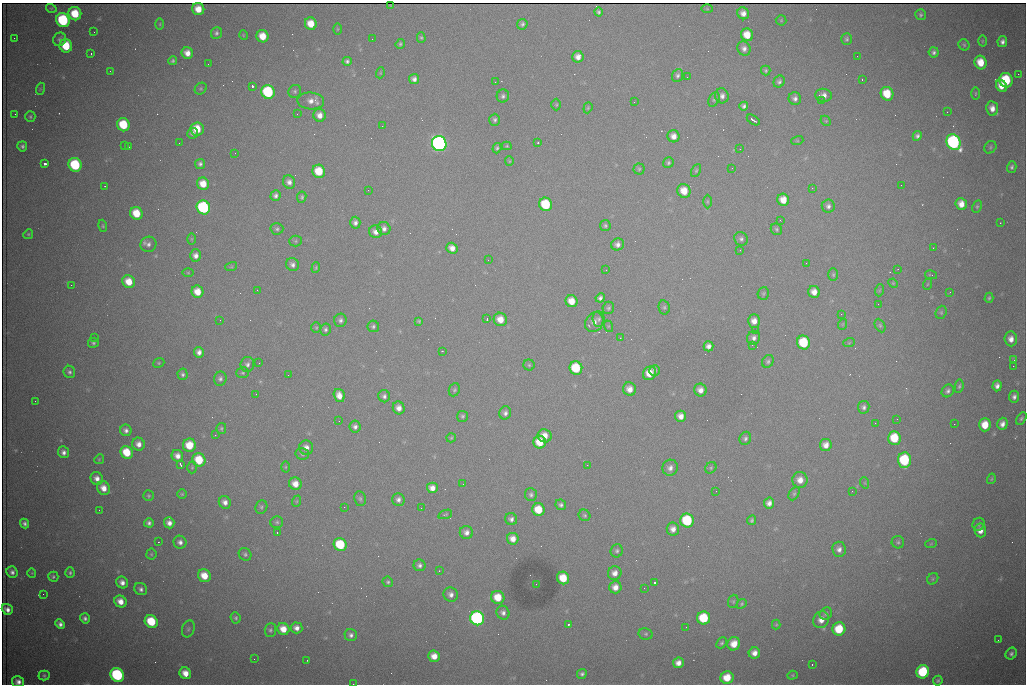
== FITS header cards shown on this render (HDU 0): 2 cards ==
NAXIS1  =                 1024 /fastest changing axis
NAXIS2  =                  682 /next to fastest changing axis

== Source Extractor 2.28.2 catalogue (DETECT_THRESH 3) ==
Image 1024 x 682 px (HDU 0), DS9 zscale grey, 1 PNG px = 1 image px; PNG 1028 x 686 px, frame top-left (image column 1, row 682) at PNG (2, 3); each listed source drawn as its Kron ellipse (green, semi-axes under 4 px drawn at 4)
Background 3070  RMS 35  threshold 104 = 3 sigma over >= 5 px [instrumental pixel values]
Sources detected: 373; all 373 listed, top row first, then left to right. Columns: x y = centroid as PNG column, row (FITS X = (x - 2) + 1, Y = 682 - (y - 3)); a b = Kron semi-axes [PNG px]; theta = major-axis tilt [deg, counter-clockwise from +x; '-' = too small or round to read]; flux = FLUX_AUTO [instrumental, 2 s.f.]
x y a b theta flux
390 5 3 2 - 1.5e+03
51 8 5 3 - 2.3e+03
198 9 6 6 - 3.2e+04
707 9 6 4 -2 2.7e+03
598 12 4 3 - 4.6e+03
743 13 6 5 - 1.5e+04
75 14 6 6 - 6.8e+04
921 15 5 5 - 4.4e+03
63 20 7 6 - 2.5e+05
781 20 5 5 - 2.6e+03
160 24 5 3 - 2.6e+03
311 24 6 6 - 3.7e+04
522 24 5 5 - 5.5e+03
337 29 5 3 - 2.2e+03
94 32 2 2 - 1.2e+03
216 33 6 5 - 5.4e+03
243 35 5 3 - 1.7e+03
747 35 6 6 - 4.1e+04
263 36 6 6 - 3.7e+04
421 37 5 4 - 3.7e+03
14 38 2 2 - 1.6e+03
59 39 7 6 - 6.8e+03
372 39 2 2 - 8.4e+02
847 39 6 5 - 4.7e+03
982 41 5 3 - 2.3e+03
1002 42 5 5 - 8.8e+03
400 44 5 4 - 3.6e+03
964 45 6 5 - 3.8e+03
66 46 7 6 - 7.2e+04
744 48 7 6 - 1.0e+04
934 52 5 5 - 6.6e+03
187 53 6 5 - 2.0e+04
91 54 3 2 - 2.7e+03
857 56 3 2 - 1.7e+03
578 57 6 5 - 1.6e+04
173 61 4 4 - 4.2e+03
347 61 4 4 - 5.2e+03
980 62 7 6 - 4.3e+04
208 64 2 2 - 2.7e+03
110 71 2 2 - 9.9e+02
766 71 5 4 - 3.8e+03
380 73 5 3 - 2.3e+03
1018 74 2 2 - 1.4e+04
677 75 7 5 69 5.5e+03
687 77 2 2 - 1.1e+03
414 79 5 5 - 9.4e+03
862 79 3 2 - 5.7e+03
1006 80 7 6 - 1.3e+05
495 82 2 2 - 9.0e+02
779 82 6 5 - 5.9e+03
252 86 3 3 - 9.9e+04
1001 86 6 5 - 2.6e+04
40 89 6 4 72 2.7e+03
201 89 6 5 - 3.4e+03
295 91 7 6 - 4.7e+03
268 92 7 6 - 2.2e+05
887 94 7 6 - 6.3e+04
975 94 6 3 89 2.6e+03
823 95 8 6 -7 1.4e+04
503 96 6 6 - 6.2e+03
722 96 7 7 - 1.1e+04
714 99 7 5 63 4.8e+03
795 99 6 6 - 8.7e+03
311 101 13 8 -3 1.9e+04
821 101 2 2 - 1.6e+03
634 102 2 2 - 1.1e+03
556 105 6 5 - 3.2e+03
744 106 4 4 - 6.3e+03
588 108 6 4 70 3.0e+03
992 108 7 6 - 1.9e+04
947 112 2 2 - 3.1e+03
15 114 2 2 - 9.0e+02
297 114 3 2 - 2.5e+03
320 115 6 6 - 1.8e+04
30 117 5 5 - 4.0e+03
495 120 6 5 - 5.6e+03
753 120 7 3 -34 6.2e+03
826 121 6 4 -44 3.1e+03
123 125 7 6 - 8.9e+04
382 126 2 2 - 1.7e+03
197 129 7 6 - 5.0e+04
193 133 5 5 - 8.9e+03
673 136 6 6 - 1.7e+04
917 136 5 4 - 6.6e+03
797 141 6 4 17 2.6e+03
954 142 8 6 -61 5.4e+05
179 143 3 2 - 3.9e+03
538 143 3 2 - 4.7e+03
439 144 8 7 - 1.1e+06
124 145 3 2 - 1.8e+03
22 146 5 5 - 5.9e+03
507 146 5 4 - 2.8e+03
128 147 3 2 - 3.4e+03
990 147 7 5 49 3.8e+03
497 148 5 4 - 4.4e+03
740 149 2 2 - 2.9e+03
235 153 2 2 - 1.3e+03
509 161 5 4 - 2.5e+03
668 163 5 5 - 4.5e+03
45 164 3 3 - 1.6e+05
200 164 5 5 - 6.4e+03
75 165 7 6 - 1.7e+05
1012 167 6 4 74 5.4e+03
732 168 2 2 - 9.7e+02
639 169 5 5 - 4.1e+03
319 171 6 6 - 6.2e+04
696 171 7 4 63 3.3e+03
289 182 7 6 - 1.1e+04
203 184 6 6 - 3.6e+04
901 185 2 2 - 1.6e+03
105 186 2 2 - 1.5e+03
812 188 3 2 - 3.2e+03
368 190 2 2 - 8.8e+03
684 191 7 6 - 3.7e+04
276 195 5 5 - 7.4e+03
302 197 6 4 81 4.4e+03
783 200 6 6 - 2.9e+04
707 201 7 3 -90 2.6e+03
546 204 7 6 - 1.2e+05
961 204 6 5 - 2.2e+04
828 206 6 6 - 7.7e+03
203 207 7 6 - 3.4e+05
977 207 6 4 64 3.6e+03
136 213 6 6 - 5.5e+04
780 220 3 2 - 2.2e+03
355 223 6 5 - 9.1e+03
1000 223 2 2 - 1.6e+03
103 226 6 4 -73 3.2e+03
605 226 5 5 - 4.4e+03
384 228 7 6 - 1.0e+04
277 229 6 5 - 5.1e+03
776 229 6 5 - 4.3e+03
376 232 6 6 - 1.4e+04
28 234 5 4 - 3.1e+03
192 239 6 4 90 2.8e+03
741 239 7 6 - 7.1e+03
296 241 6 5 - 3.6e+03
148 244 8 7 - 9.7e+03
617 244 6 6 - 1.0e+04
452 248 6 5 - 1.6e+04
933 248 2 2 - 1.6e+03
740 250 2 2 - 1.4e+03
196 255 6 5 - 1.2e+04
488 260 3 2 - 2.0e+03
806 263 2 2 - 1.3e+03
292 264 7 6 - 9.3e+03
231 267 6 4 18 2.8e+03
316 268 5 4 - 2.8e+03
898 269 3 2 - 1.1e+03
606 270 2 2 - 1.3e+03
188 273 6 4 0 2.3e+03
833 275 6 5 - 3.6e+03
931 275 6 3 -11 2.5e+03
129 282 7 6 - 3.7e+04
893 283 5 4 - 2.5e+03
928 284 6 3 69 2.2e+03
71 285 2 2 - 7.0e+03
257 290 3 2 - 2.3e+03
880 290 6 4 70 2.6e+03
197 292 6 6 - 3.3e+04
814 292 6 5 - 1.8e+04
950 292 3 2 - 1.5e+03
763 293 6 5 - 3.8e+03
600 298 5 4 - 7.2e+03
989 298 5 4 - 3.7e+03
572 301 6 6 - 3.0e+04
878 304 2 2 - 1.1e+03
664 307 7 5 -78 4.8e+03
608 308 6 5 - 4.8e+03
941 312 7 5 71 4.1e+03
841 314 2 2 - 2.6e+03
487 319 3 2 - 4.0e+03
500 319 7 6 - 3.0e+04
599 319 8 6 -85 6.0e+03
220 320 2 2 - 9.8e+02
340 320 6 6 - 7.3e+03
419 321 4 4 - 3.1e+03
754 321 6 6 - 1.8e+04
594 322 10 8 57 1.5e+04
843 324 5 3 - 2.1e+03
880 325 7 5 -64 3.9e+03
373 326 6 5 - 5.2e+03
608 326 6 4 -72 2.3e+03
316 328 5 5 - 3.3e+03
325 329 6 5 - 5.6e+03
755 330 2 2 - 1.5e+03
95 337 2 2 - 1.1e+03
620 338 3 3 - 2.3e+03
754 338 7 6 - 9.4e+03
1011 339 7 6 - 1.7e+04
803 342 7 6 - 1.2e+05
93 343 5 5 - 5.0e+03
849 343 6 3 19 2.2e+03
752 345 2 2 - 4.7e+03
708 346 5 5 - 1.1e+04
442 351 2 2 - 1.2e+03
199 352 5 5 - 1.1e+04
1014 360 3 2 - 2.9e+03
768 361 7 5 57 5.5e+03
159 363 6 4 22 3.2e+03
259 363 3 2 - 1.8e+03
247 364 7 7 - 8.5e+03
529 365 5 5 - 3.4e+03
1013 366 2 2 - 1.8e+04
576 368 7 6 - 1.1e+05
655 370 5 5 - 5.3e+03
69 372 6 5 - 6.2e+03
243 373 6 5 - 3.9e+03
649 373 7 6 - 3.5e+04
183 374 6 5 - 5.5e+03
288 375 2 2 - 1.5e+03
220 379 7 6 - 6.9e+03
959 386 7 4 81 4.1e+03
997 386 5 4 - 1.0e+04
629 389 7 6 - 1.9e+04
454 390 7 5 65 4.3e+03
700 390 6 6 - 1.5e+04
948 391 7 5 53 6.8e+03
256 394 2 2 - 1.9e+03
339 395 7 5 -74 2.1e+04
384 396 6 6 - 7.3e+03
1014 397 6 5 - 8.4e+03
35 401 2 2 - 1.7e+03
864 407 6 5 - 6.9e+03
399 408 6 5 - 1.5e+04
505 413 7 5 73 8.3e+03
462 416 5 5 - 4.4e+03
681 416 5 5 - 1.7e+04
1021 418 7 4 59 4.7e+03
897 419 2 2 - 1.1e+03
339 421 2 2 - 1.2e+03
875 423 2 2 - 1.9e+03
954 424 2 2 - 9.2e+03
1002 424 6 5 - 1.2e+04
985 425 6 5 - 4.3e+04
355 427 6 5 - 8.6e+03
221 428 5 5 - 3.6e+03
126 430 6 5 - 9.0e+03
215 435 2 2 - 1.6e+03
545 436 7 6 - 2.8e+04
451 438 5 4 - 2.8e+03
745 438 7 5 65 6.1e+03
894 438 7 6 - 7.5e+04
540 442 6 6 - 4.8e+04
138 444 6 6 - 1.6e+04
189 445 6 6 - 4.9e+04
826 445 6 6 - 1.7e+04
306 448 7 7 - 1.7e+04
63 452 6 5 - 1.0e+04
127 452 6 6 - 6.4e+04
302 454 7 6 - 5.6e+03
177 456 6 5 - 1.6e+04
99 459 5 4 - 2.8e+03
199 460 7 6 - 6.7e+04
904 460 7 6 - 1.8e+05
180 464 4 2 - 4.1e+03
587 465 2 2 - 5.8e+03
192 467 6 5 - 3.9e+03
285 467 5 3 - 2.3e+03
670 468 8 7 - 1.2e+04
711 468 6 5 - 4.0e+03
97 478 7 6 - 1.5e+04
991 479 5 3 - 3.0e+03
800 480 8 7 - 2.2e+04
865 483 5 3 - 2.1e+03
295 484 6 6 - 2.5e+04
463 484 2 2 - 1.3e+03
103 488 7 6 - 2.3e+04
432 488 5 5 - 1.7e+04
716 491 2 2 - 2.1e+03
852 491 2 2 - 1.7e+03
182 494 5 5 - 2.9e+03
794 494 7 5 62 4.6e+03
531 495 6 6 - 6.0e+03
149 496 5 5 - 3.9e+03
360 499 7 6 - 5.0e+03
398 499 6 6 - 9.1e+03
297 501 6 3 71 2.7e+03
225 502 6 6 - 1.3e+04
769 503 5 5 - 1.2e+04
561 505 5 5 - 5.9e+03
261 507 7 6 - 4.8e+03
344 507 2 2 - 4.0e+03
421 508 2 2 - 1.1e+03
99 510 2 2 - 1.1e+03
538 510 6 6 - 5.6e+04
445 514 7 3 18 2.5e+03
584 515 6 5 - 4.1e+03
511 519 6 6 - 8.2e+03
687 520 7 6 - 1.7e+05
752 520 5 4 - 3.9e+03
277 522 6 6 - 4.7e+03
24 523 5 4 - 7.3e+03
149 523 5 4 - 6.5e+03
169 523 5 5 - 1.3e+04
979 524 6 6 - 4.2e+03
673 529 6 6 - 1.5e+04
980 530 7 6 - 1.8e+04
466 532 7 6 - 1.1e+04
277 533 3 2 - 1.3e+03
513 539 6 5 - 1.9e+04
158 542 2 2 - 1.2e+03
180 542 6 6 - 1.0e+04
898 542 6 6 - 5.1e+03
931 544 6 3 19 2.5e+03
340 545 7 6 - 1.1e+05
839 549 7 7 - 1.2e+04
617 551 6 6 - 5.8e+03
151 554 5 5 - 3.1e+03
245 554 7 6 - 5.1e+03
419 565 6 5 - 7.7e+03
439 571 2 2 - 1.3e+03
12 572 6 5 - 1.0e+04
32 573 5 4 - 2.4e+03
70 573 5 4 - 4.9e+03
615 573 7 6 - 1.6e+04
204 576 7 6 - 3.9e+04
53 577 5 5 - 4.4e+03
563 578 6 6 - 5.5e+04
933 579 6 5 - 4.0e+03
122 582 6 5 - 1.3e+04
388 582 5 5 - 4.1e+03
654 583 3 3 - 1.0e+05
536 584 2 2 - 1.1e+03
615 587 6 6 - 1.9e+04
644 588 2 2 - 1.1e+03
141 589 7 6 - 8.2e+03
43 594 2 2 - 2.9e+03
451 594 7 7 - 1.2e+04
498 597 7 6 - 4.8e+04
120 601 6 5 - 2.4e+04
733 601 7 5 70 3.6e+03
742 604 5 4 - 3.2e+03
7 609 6 5 - 1.4e+04
503 613 7 6 - 9.2e+03
826 614 6 5 - 5.0e+03
85 618 5 4 - 7.3e+03
236 618 6 5 - 4.4e+03
477 618 7 7 - 5.5e+05
704 618 6 6 - 1.1e+05
821 620 9 7 56 2.1e+04
151 621 7 6 - 9.8e+04
60 624 5 4 - 9.2e+03
568 624 3 2 - 4.1e+03
776 625 5 4 - 2.8e+03
686 627 2 2 - 1.0e+03
296 628 6 5 - 1.3e+04
188 629 8 6 70 5.9e+03
283 629 6 5 - 3.2e+04
839 629 6 6 - 8.3e+04
270 630 7 6 - 5.3e+03
646 634 7 5 -12 4.5e+03
351 635 6 6 - 7.7e+03
998 640 2 2 - 1.3e+03
722 643 6 4 49 4.6e+03
734 644 7 6 - 3.0e+04
754 653 6 5 - 1.7e+04
1011 654 6 5 - 6.7e+03
434 656 6 5 - 2.4e+04
254 659 2 2 - 5.5e+03
307 660 3 2 - 1.3e+03
678 663 5 5 - 1.6e+04
812 664 2 2 - 1.4e+03
923 672 7 6 - 1.6e+05
185 673 6 5 - 2.6e+04
582 674 5 4 - 5.8e+03
44 675 5 5 - 4.4e+03
117 675 7 6 - 3.3e+05
792 675 5 4 - 2.9e+03
727 678 6 6 - 4.9e+04
938 681 5 4 - 4.3e+03
18 682 6 5 - 1.3e+04
353 684 3 2 - 1.9e+03
At the frame edge (FLAGS 8, measured only in part): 2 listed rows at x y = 18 682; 353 684